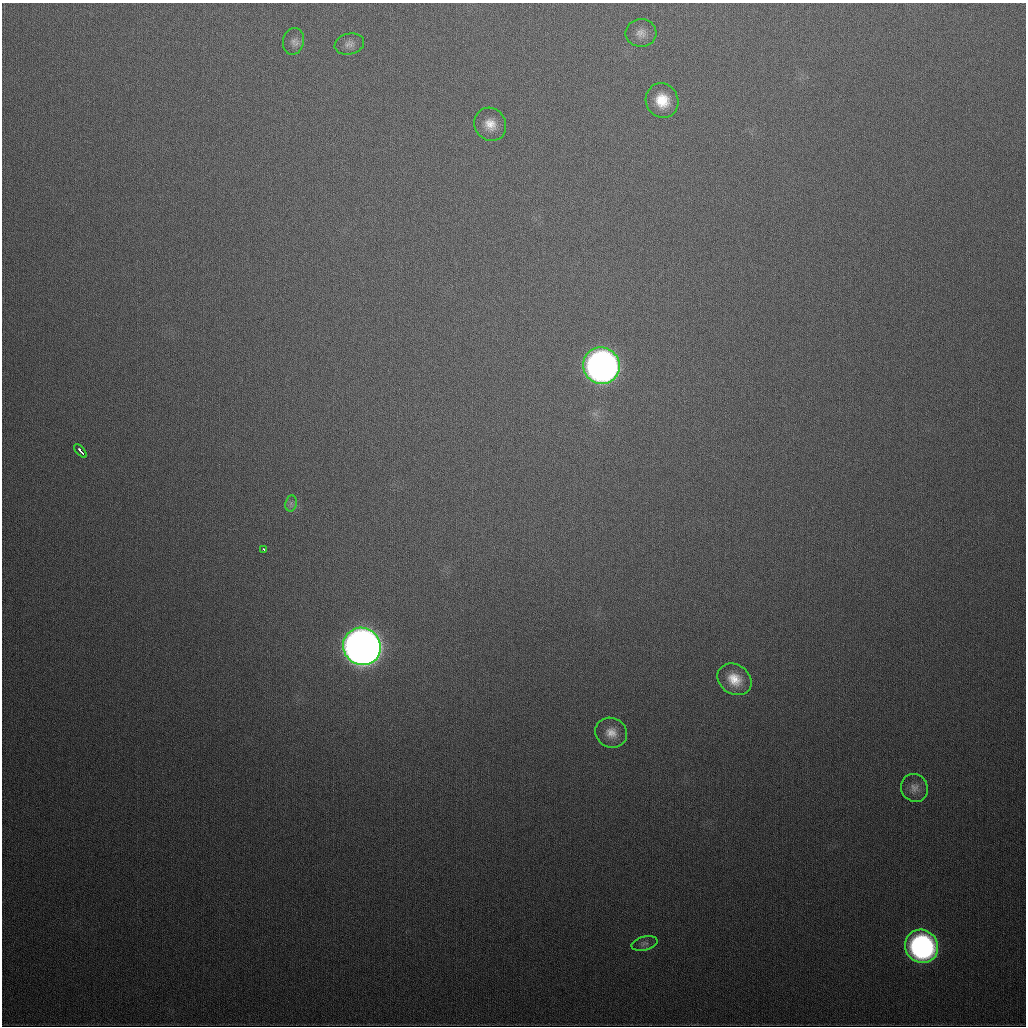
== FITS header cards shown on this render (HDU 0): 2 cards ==
NAXIS1  =                 1024
NAXIS2  =                 1024

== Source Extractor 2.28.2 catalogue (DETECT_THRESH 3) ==
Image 1024 x 1024 px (HDU 0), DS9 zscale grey, 1 PNG px = 1 image px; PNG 1028 x 1028 px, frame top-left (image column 1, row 1024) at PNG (2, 3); each listed source drawn as its Kron ellipse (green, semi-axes under 4 px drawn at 4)
Background 425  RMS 15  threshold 46.2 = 3 sigma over >= 5 px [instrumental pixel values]
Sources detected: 15; all 15 listed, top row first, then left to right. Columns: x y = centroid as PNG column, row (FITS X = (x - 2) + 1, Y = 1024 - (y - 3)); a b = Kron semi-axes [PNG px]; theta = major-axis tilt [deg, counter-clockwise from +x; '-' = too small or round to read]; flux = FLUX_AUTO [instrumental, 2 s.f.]
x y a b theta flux
641 33 15 14 - 9.8e+03
293 41 13 10 78 6.6e+03
349 44 15 10 12 7.5e+03
662 100 17 16 - 2.7e+04
490 124 17 15 -56 1.6e+04
601 366 18 18 - 7.5e+05
80 451 8 3 -49 7.2e+03
291 503 8 5 79 3.5e+03
264 549 3 2 - 1.5e+03
362 646 19 18 - 1.7e+06
734 679 18 14 -34 2.2e+04
611 733 16 14 -28 1.4e+04
914 788 14 13 - 9.0e+03
644 944 13 6 14 4.9e+03
922 946 17 16 - 2.8e+05